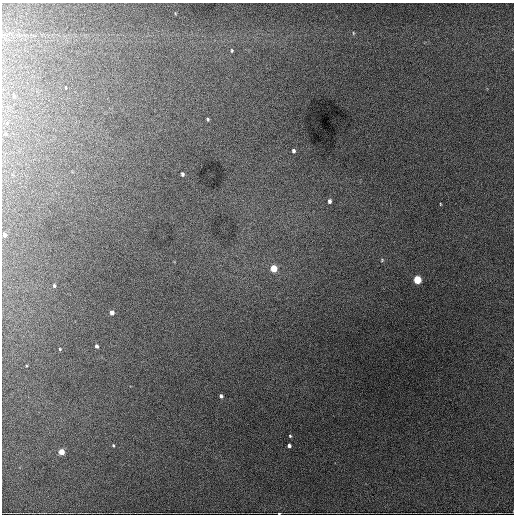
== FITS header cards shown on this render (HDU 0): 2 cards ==
NAXIS1  =                  512 / Axis length
NAXIS2  =                  512 / Axis length

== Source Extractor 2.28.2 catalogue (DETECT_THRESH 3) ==
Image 512 x 512 px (HDU 0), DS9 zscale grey, 1 PNG px = 1 image px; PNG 516 x 516 px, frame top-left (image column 1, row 512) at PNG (2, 3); no overlay
Background 2850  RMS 50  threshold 150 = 3 sigma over >= 5 px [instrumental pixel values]
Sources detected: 23; all 23 listed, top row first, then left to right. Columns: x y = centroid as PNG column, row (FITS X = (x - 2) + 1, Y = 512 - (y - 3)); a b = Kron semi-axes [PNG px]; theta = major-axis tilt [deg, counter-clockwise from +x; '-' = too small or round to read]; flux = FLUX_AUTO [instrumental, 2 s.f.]
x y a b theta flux
353 33 5 3 - 3000
232 50 5 4 - 3800
14 96 5 4 - 4000
208 119 4 3 - 4300
7 123 5 4 - 3800
293 151 4 3 - 7900
182 174 4 3 - 7500
329 201 5 4 - 10000
440 204 4 2 - 2300
4 235 4 3 - 15000
382 260 5 5 - 4000
274 268 5 4 - 91000
417 280 5 4 - 170000
54 286 4 3 - 5000
112 312 4 4 - 21000
96 346 4 3 - 8900
60 349 3 3 - 3100
221 396 4 4 - 9300
290 436 4 3 - 3700
113 445 3 3 - 3400
289 446 4 3 - 12000
61 452 4 4 - 55000
279 513 4 2 - 3400
At the frame edge (FLAGS 8, measured only in part): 1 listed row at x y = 279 513